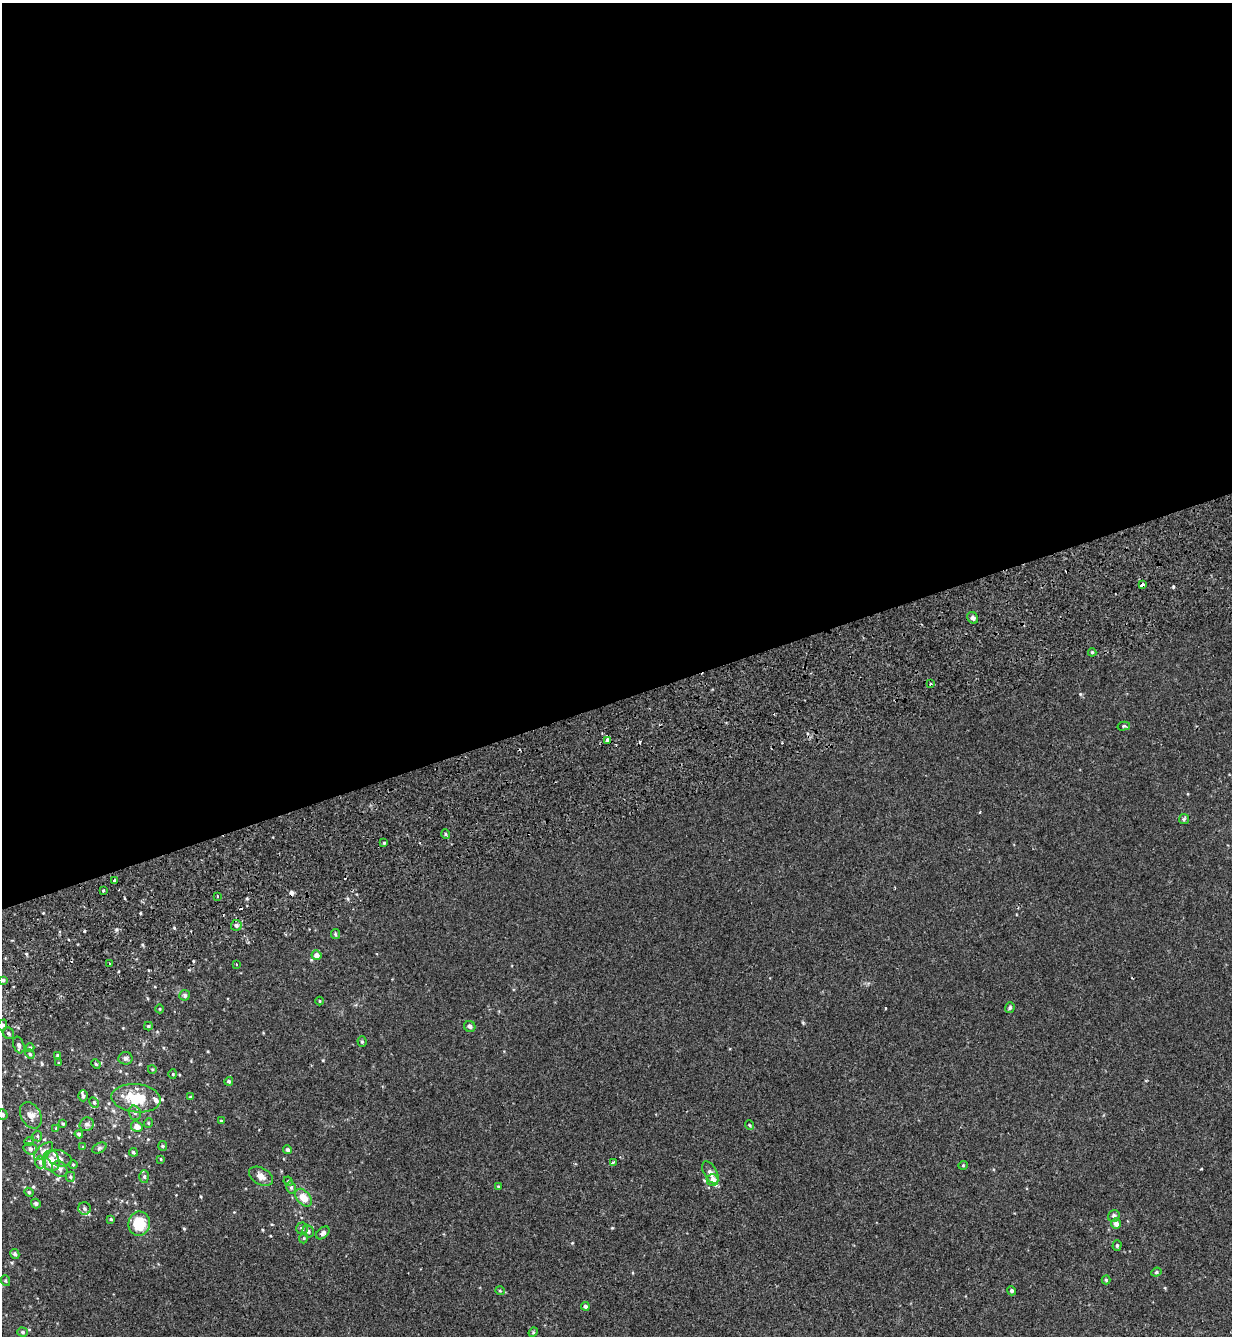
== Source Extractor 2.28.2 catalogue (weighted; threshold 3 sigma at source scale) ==
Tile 2 of 4 x 4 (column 2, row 1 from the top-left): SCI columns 1475-2704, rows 4156-5489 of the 5460 x 5640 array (HDU 1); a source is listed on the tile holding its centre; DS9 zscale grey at full resolution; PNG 1234 x 1338 px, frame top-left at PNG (2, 3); each listed source drawn as its Kron ellipse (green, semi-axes under 4 px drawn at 4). Shown black and unused: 52% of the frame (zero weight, under 2 of 3 exposures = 11% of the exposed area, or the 3 px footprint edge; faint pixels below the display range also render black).
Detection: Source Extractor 2.28.2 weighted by HDU 2 'WHT'; one run over the whole footprint, this tile lists its part. Background -1.86e-04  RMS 0.0033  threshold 0.0147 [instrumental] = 3 sigma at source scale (4.5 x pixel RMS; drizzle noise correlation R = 1.50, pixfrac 1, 0.0396/0.0396 arcsec/px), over >= 5 px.
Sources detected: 112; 7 cosmic-ray / hot-pixel residue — neither listed nor drawn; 6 inside a brighter listed object's ellipse — not listed separately; the other 99 listed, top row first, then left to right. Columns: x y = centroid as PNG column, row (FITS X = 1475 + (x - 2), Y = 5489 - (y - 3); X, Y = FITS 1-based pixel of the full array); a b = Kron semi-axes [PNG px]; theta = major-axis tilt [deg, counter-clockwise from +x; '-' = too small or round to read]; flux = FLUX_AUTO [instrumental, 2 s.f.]
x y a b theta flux
1142 585 4 3 - 1.1
973 618 6 5 - 0.78
1092 652 4 4 - 0.36
930 684 3 2 - 0.4
1124 726 6 3 14 0.41
608 741 4 3 - 4.5
1184 819 5 5 - 0.47
446 834 5 3 - 0.32
384 843 3 3 - 0.35
115 881 3 3 - 1.1
103 891 3 3 - 2.9
217 896 2 2 - 0.34
236 925 5 5 - 0.89
335 934 5 4 - 0.36
317 955 5 5 - 1.8
109 964 3 3 - 1.2
236 964 2 2 - 0.3
3 980 4 4 - 0.52
185 995 5 5 - 0.62
320 1001 4 3 - 0.22
1010 1008 5 4 - 0.46
160 1009 4 3 - 0.24
3 1025 6 3 71 0.43
148 1026 4 4 - 0.39
470 1026 6 5 - 0.6
8 1033 6 5 - 0.58
362 1042 5 4 - 0.41
19 1045 8 5 -71 0.71
30 1048 4 4 - 0.3
30 1054 4 4 - 0.37
57 1055 4 3 - 0.36
125 1058 7 6 - 0.73
59 1063 4 3 - 0.24
96 1064 5 4 - 0.37
152 1069 4 3 - 0.24
173 1074 4 4 - 0.32
229 1081 4 4 - 0.52
83 1096 5 4 - 0.55
190 1097 4 4 - 0.26
136 1098 25 14 -6 10
94 1102 6 4 -62 0.46
135 1113 7 5 -74 0.75
2 1115 5 5 - 0.78
31 1115 14 10 -61 2.2
221 1121 4 3 - 0.31
148 1123 5 3 - 0.26
63 1124 4 3 - 0.34
87 1124 7 6 - 0.87
749 1125 5 3 - 0.29
137 1126 6 5 - 2.1
56 1128 4 4 - 0.26
79 1134 4 3 - 0.53
37 1136 5 5 - 0.47
29 1142 5 3 - 0.27
163 1146 5 4 - 0.36
83 1147 4 4 - 0.22
99 1148 7 5 26 0.58
30 1149 6 5 - 0.93
288 1150 4 4 - 0.64
43 1151 12 5 41 1.2
133 1152 4 4 - 0.45
59 1158 13 8 -15 1.5
161 1159 4 4 - 0.25
51 1161 10 8 -79 5
40 1162 6 5 - 0.91
613 1162 4 3 - 0.83
73 1164 4 3 - 0.26
963 1165 5 4 - 0.3
60 1169 8 7 - 0.98
710 1173 12 6 -60 1.4
261 1176 13 8 -29 2
70 1177 5 4 - 0.44
144 1177 6 5 - 0.57
713 1180 6 6 - 1.9
288 1181 5 4 - 0.34
498 1186 4 3 - 0.26
291 1187 6 5 - 0.55
29 1192 4 4 - 0.36
304 1198 10 6 -50 3.7
36 1203 5 4 - 0.73
84 1208 6 6 - 0.68
1114 1216 6 5 - 0.84
111 1219 4 3 - 0.34
139 1224 12 11 - 9.2
1116 1224 5 4 - 1.4
302 1228 6 5 - 0.8
308 1231 6 5 - 0.7
323 1233 8 5 42 0.99
304 1238 5 3 - 0.28
1117 1245 5 4 - 0.44
15 1254 5 4 - 0.67
1156 1272 5 4 - 0.43
1106 1280 4 4 - 0.35
6 1281 5 3 - 0.39
500 1291 5 3 - 0.28
1012 1291 5 4 - 0.51
585 1306 4 4 - 0.74
22 1332 5 4 - 0.54
533 1332 5 4 - 0.39
Overlapping masked pixels (flux is a lower limit): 2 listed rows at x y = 1142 585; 608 741
Isophote crosses this tile's border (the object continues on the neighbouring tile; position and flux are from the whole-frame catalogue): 1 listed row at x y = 2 1115
Unlisted compact peaks at least as high as the median listed source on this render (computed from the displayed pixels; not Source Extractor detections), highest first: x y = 1080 694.